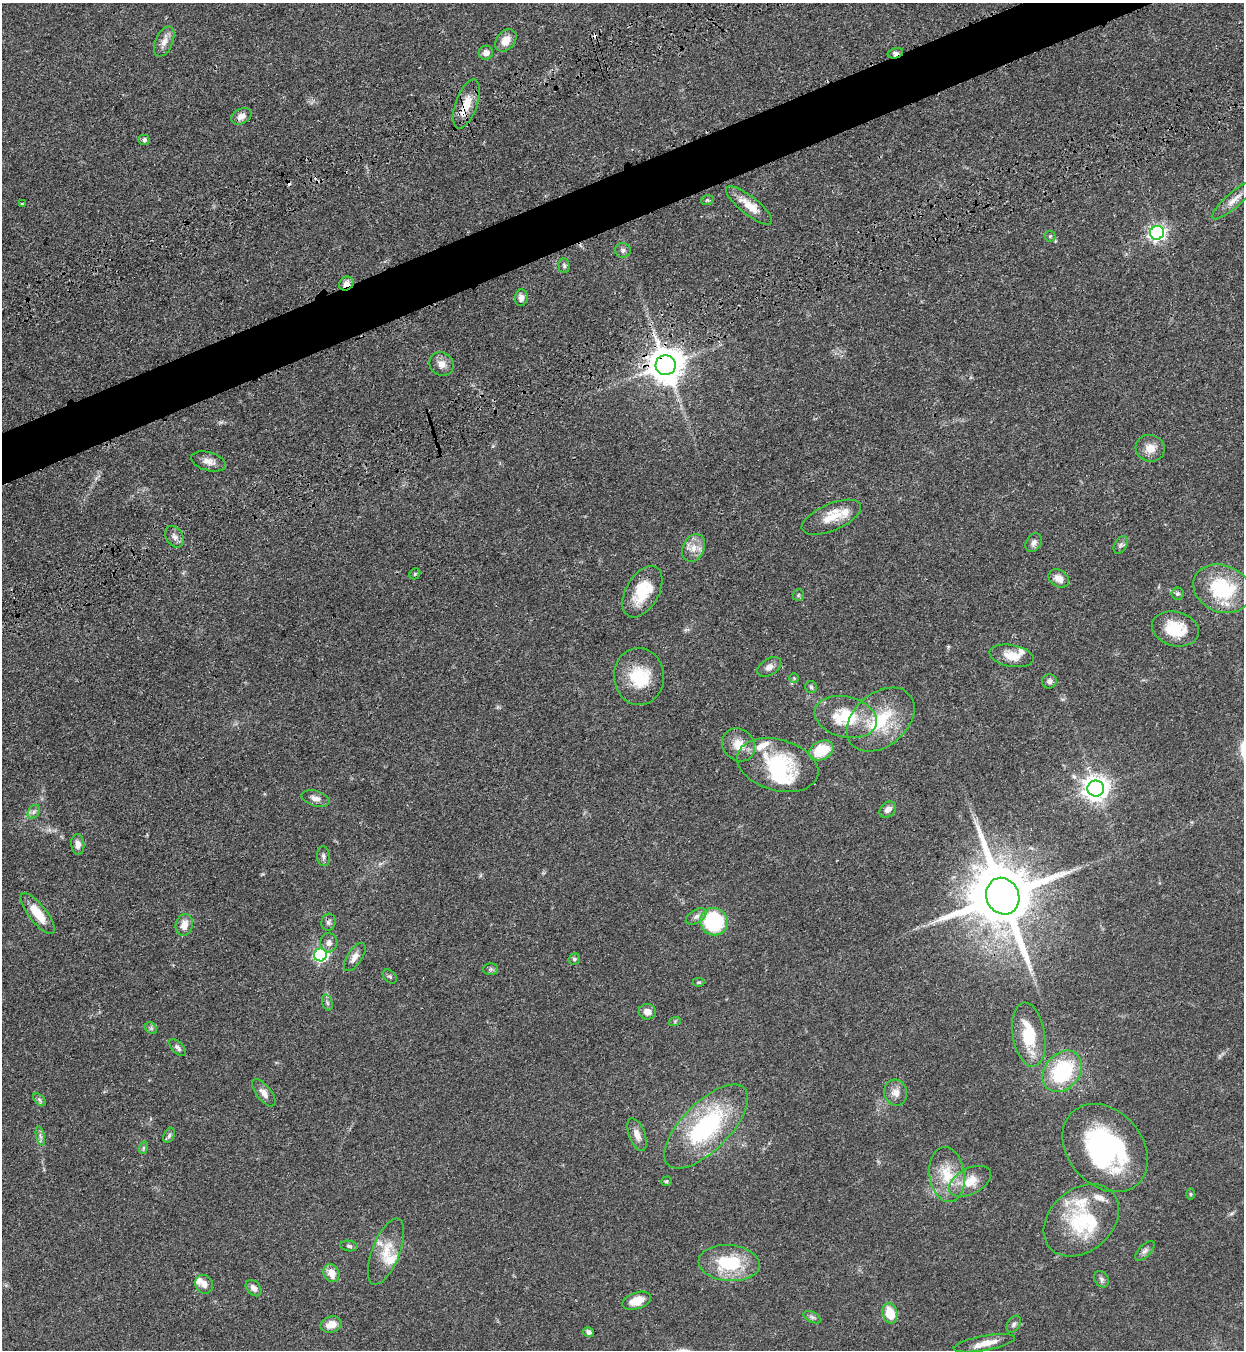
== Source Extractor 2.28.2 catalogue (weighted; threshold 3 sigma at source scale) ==
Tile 10 of 4 x 4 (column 2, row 3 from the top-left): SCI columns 1698-2939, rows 1533-2880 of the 5663 x 5760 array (HDU 1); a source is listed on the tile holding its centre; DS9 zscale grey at full resolution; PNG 1246 x 1352 px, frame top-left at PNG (2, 3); each listed source drawn as its Kron ellipse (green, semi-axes under 4 px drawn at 4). Shown black and unused: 4% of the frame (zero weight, under 3 of 4 exposures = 11% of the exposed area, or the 3 px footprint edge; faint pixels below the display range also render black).
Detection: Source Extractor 2.28.2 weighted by HDU 2 'WHT'; one run over the whole footprint, this tile lists its part. Background 0.0518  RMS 0.0042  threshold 0.0188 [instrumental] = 3 sigma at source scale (4.5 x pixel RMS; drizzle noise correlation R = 1.50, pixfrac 1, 0.05/0.05 arcsec/px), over >= 5 px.
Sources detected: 115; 1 too faint to see at this stretch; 3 inside a brighter object's white glare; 3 cosmic-ray / hot-pixel residue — neither listed nor drawn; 9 inside a brighter listed object's ellipse — not listed separately; the other 99 listed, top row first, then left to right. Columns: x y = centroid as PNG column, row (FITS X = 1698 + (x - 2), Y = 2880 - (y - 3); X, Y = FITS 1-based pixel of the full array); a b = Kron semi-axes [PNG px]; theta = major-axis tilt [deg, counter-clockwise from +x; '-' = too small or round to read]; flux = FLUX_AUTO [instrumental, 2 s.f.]
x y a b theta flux
506 40 12 9 48 4.8
164 42 16 8 66 3.3
486 53 7 7 - 2.4
895 53 8 5 13 1.2
466 104 26 10 70 7.9
241 116 11 7 26 2.7
144 140 5 5 - 1.3
707 200 6 4 19 0.56
1234 200 28 7 41 4.1
22 204 4 3 - 0.48
749 205 28 9 -38 6.6
1157 233 7 6 - 120
1050 236 5 5 - 0.58
623 250 8 7 - 1.3
564 266 7 5 -87 0.87
346 284 8 6 35 3.2
521 298 8 6 84 1.9
441 364 12 11 - 3.3
666 365 10 10 - 970
1150 448 14 13 - 4.5
208 461 18 9 -16 3.1
831 517 32 13 23 8.4
175 537 12 8 -57 2.1
1034 543 10 7 60 1.8
1121 545 10 6 59 1.2
693 548 14 10 64 4.4
415 574 6 5 - 0.57
1059 578 11 8 -36 3.4
1222 589 30 23 -21 29
642 592 28 16 60 14
1177 594 6 6 - 0.91
798 595 6 5 - 0.67
1175 629 24 17 -14 12
1012 656 22 10 -10 6.1
769 667 13 8 33 2.4
639 676 28 25 -85 16
794 678 5 5 - 0.5
1049 681 7 7 - 1.4
811 687 6 6 - 0.79
846 717 32 20 -13 20
881 720 38 26 40 23
738 745 17 15 -45 5.9
821 750 13 9 26 14
778 765 41 25 -15 31
1096 788 8 8 - 380
315 799 14 7 -17 2.5
888 809 9 7 41 2.5
34 812 7 5 59 1.2
78 844 10 6 -86 2.2
323 856 10 6 -83 1.4
1003 896 18 16 -67 4200
38 914 25 8 -52 9.3
696 916 11 6 32 1.8
328 922 8 7 - 1.1
714 922 14 13 - 41
184 925 11 8 76 4.5
329 943 9 8 - 2.1
320 955 6 6 - 79
355 957 16 7 57 2.9
574 959 6 5 - 0.83
491 969 7 6 - 0.95
390 976 8 5 -47 0.74
699 982 6 4 -1 0.59
327 1003 8 5 -70 1
647 1012 8 7 - 2.8
675 1021 6 4 19 0.49
151 1028 7 5 -46 0.85
1029 1035 32 16 -80 16
178 1048 11 5 -46 1.3
1062 1071 23 17 51 34
264 1093 16 7 -51 2.9
896 1093 13 11 -75 3.1
39 1100 8 4 -46 0.89
706 1126 54 24 45 52
169 1135 8 5 64 0.97
637 1135 17 8 -69 3.4
40 1136 10 4 -77 1.1
143 1148 6 4 72 0.61
1105 1148 49 37 -49 68
947 1174 27 17 -82 12
666 1181 5 5 - 0.6
970 1181 22 13 27 8.2
1191 1194 6 4 -90 0.48
1081 1220 42 31 41 30
349 1246 9 5 -9 0.92
1145 1251 12 6 45 1.6
386 1252 35 14 69 9.9
729 1263 31 18 -5 22
331 1273 9 7 -63 4.1
1101 1279 9 6 -55 1.1
204 1284 9 8 - 2.3
254 1288 9 6 -48 2.3
637 1301 15 8 19 6.8
890 1313 10 7 -77 10
812 1317 9 5 -27 1.1
1014 1324 9 6 58 1.2
331 1325 11 8 18 5
588 1332 6 4 -33 1.1
984 1343 31 7 10 5.1
Overlapping masked pixels (flux is a lower limit): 5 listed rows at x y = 895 53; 466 104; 346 284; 666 365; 1003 896